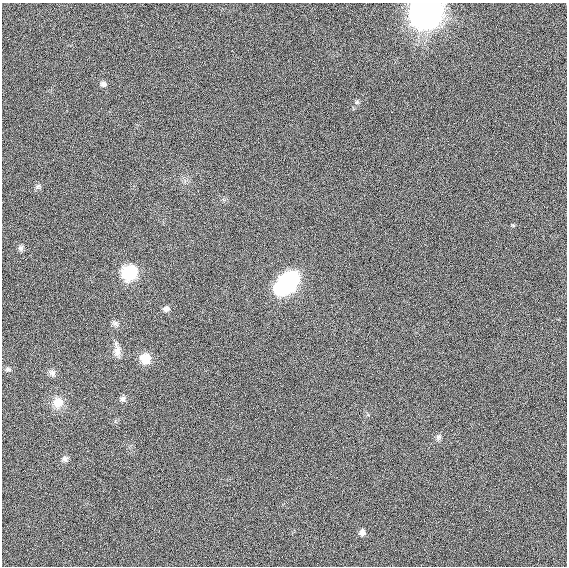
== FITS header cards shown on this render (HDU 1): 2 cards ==
NAXIS1  =                  565 / length of data axis 1
NAXIS2  =                  564 / length of data axis 2

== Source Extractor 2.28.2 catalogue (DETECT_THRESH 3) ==
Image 565 x 564 px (HDU 1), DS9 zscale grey, 1 PNG px = 1 image px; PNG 569 x 568 px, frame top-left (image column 1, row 564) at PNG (2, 3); no overlay
Background 279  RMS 7.8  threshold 23.5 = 3 sigma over >= 5 px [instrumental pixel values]
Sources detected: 22; all 22 listed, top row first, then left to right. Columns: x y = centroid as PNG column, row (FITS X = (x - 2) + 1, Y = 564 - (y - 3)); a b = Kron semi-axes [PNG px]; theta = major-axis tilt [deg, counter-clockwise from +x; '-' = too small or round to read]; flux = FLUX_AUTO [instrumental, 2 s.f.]
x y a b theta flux
426 12 13 11 3 710000
103 84 8 6 -23 1900
357 102 6 6 - 990
38 186 8 6 -64 1300
513 225 6 4 -19 530
21 248 8 7 - 1500
129 273 9 9 - 49000
293 277 10 8 -31 32000
284 279 8 7 - 8900
289 285 8 7 - 31000
280 289 10 9 - 30000
166 309 7 6 - 2200
115 323 9 6 -10 1500
117 352 17 9 88 4200
145 359 8 8 - 14000
8 369 8 6 7 1300
52 373 10 8 -57 2300
122 399 8 7 - 1700
58 402 15 14 - 7000
438 437 9 7 52 1600
65 459 9 7 29 1700
362 532 7 7 - 2500
At the frame edge (FLAGS 8, measured only in part): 1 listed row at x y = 426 12